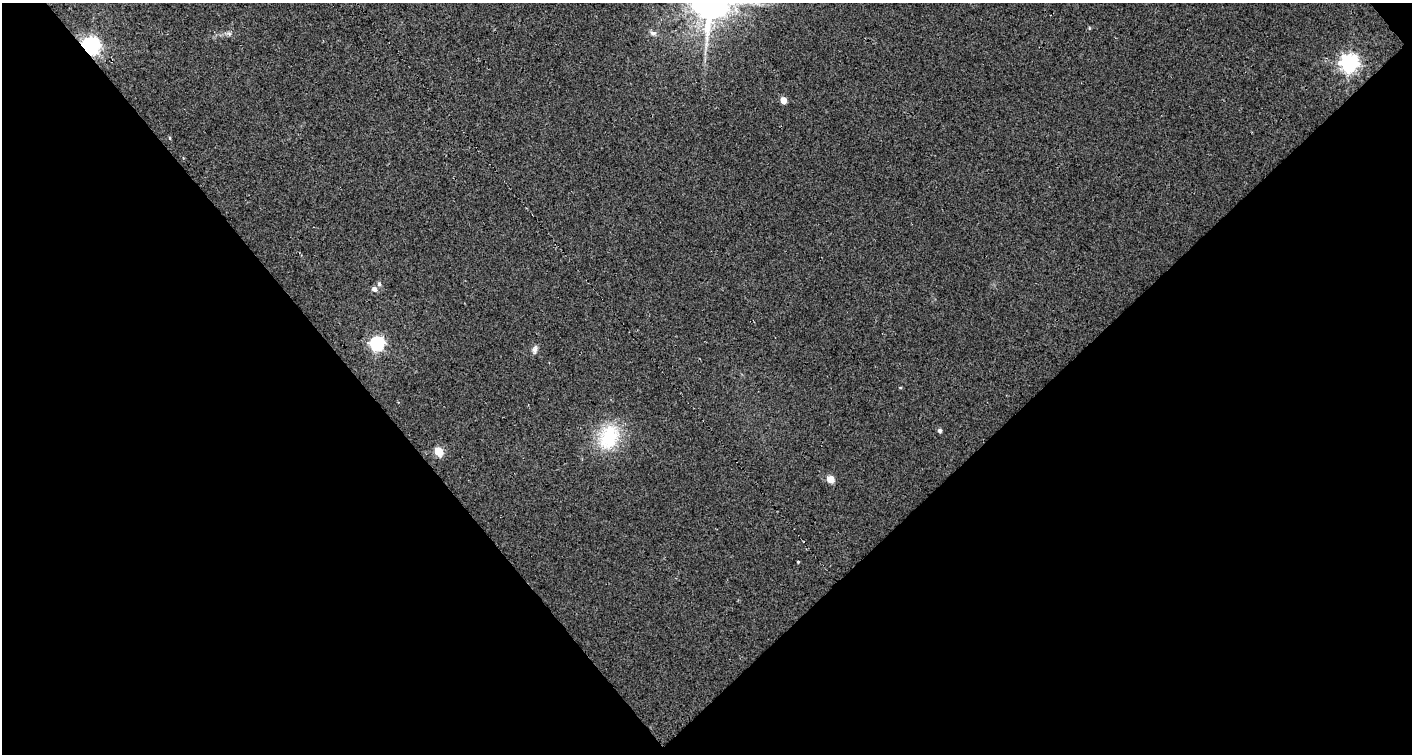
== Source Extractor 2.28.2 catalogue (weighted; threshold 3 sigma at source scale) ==
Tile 2 of 1 x 2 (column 1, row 2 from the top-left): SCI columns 46-1455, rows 1-752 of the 1496 x 1503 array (HDU 1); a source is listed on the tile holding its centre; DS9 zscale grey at full resolution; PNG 1414 x 756 px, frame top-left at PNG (2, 3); no overlay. Shown black and unused: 51% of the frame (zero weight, under 3 of 5 exposures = <1% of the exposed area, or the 3 px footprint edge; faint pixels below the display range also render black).
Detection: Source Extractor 2.28.2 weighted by HDU 2 'WHT'; one run over the whole footprint, this tile lists its part. Background 0.0157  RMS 0.013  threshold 0.0578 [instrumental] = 3 sigma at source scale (4.5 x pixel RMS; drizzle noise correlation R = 1.50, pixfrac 1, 0.0396/0.0396 arcsec/px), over >= 5 px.
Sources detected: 17; all 17 listed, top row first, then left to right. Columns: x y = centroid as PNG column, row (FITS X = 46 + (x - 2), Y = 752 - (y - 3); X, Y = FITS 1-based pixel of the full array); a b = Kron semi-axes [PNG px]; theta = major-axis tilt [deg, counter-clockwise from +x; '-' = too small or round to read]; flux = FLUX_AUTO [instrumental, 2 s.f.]
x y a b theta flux
757 4 10 3 -21 3.7
1089 28 5 3 - 1.2
653 33 8 6 -25 4.1
229 34 7 4 -2 2.8
90 46 7 6 - 600
1349 63 7 7 - 570
783 100 5 4 - 16
170 138 5 3 - 1.4
379 284 6 5 - 2.6
374 289 6 5 - 6.6
377 343 6 6 - 290
535 349 12 6 82 4.8
940 431 5 4 - 3.6
609 437 37 27 67 68
439 451 5 5 - 53
830 479 5 5 - 28
798 562 3 3 - 1.1
Overlapping masked pixels (flux is a lower limit): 1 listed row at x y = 90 46